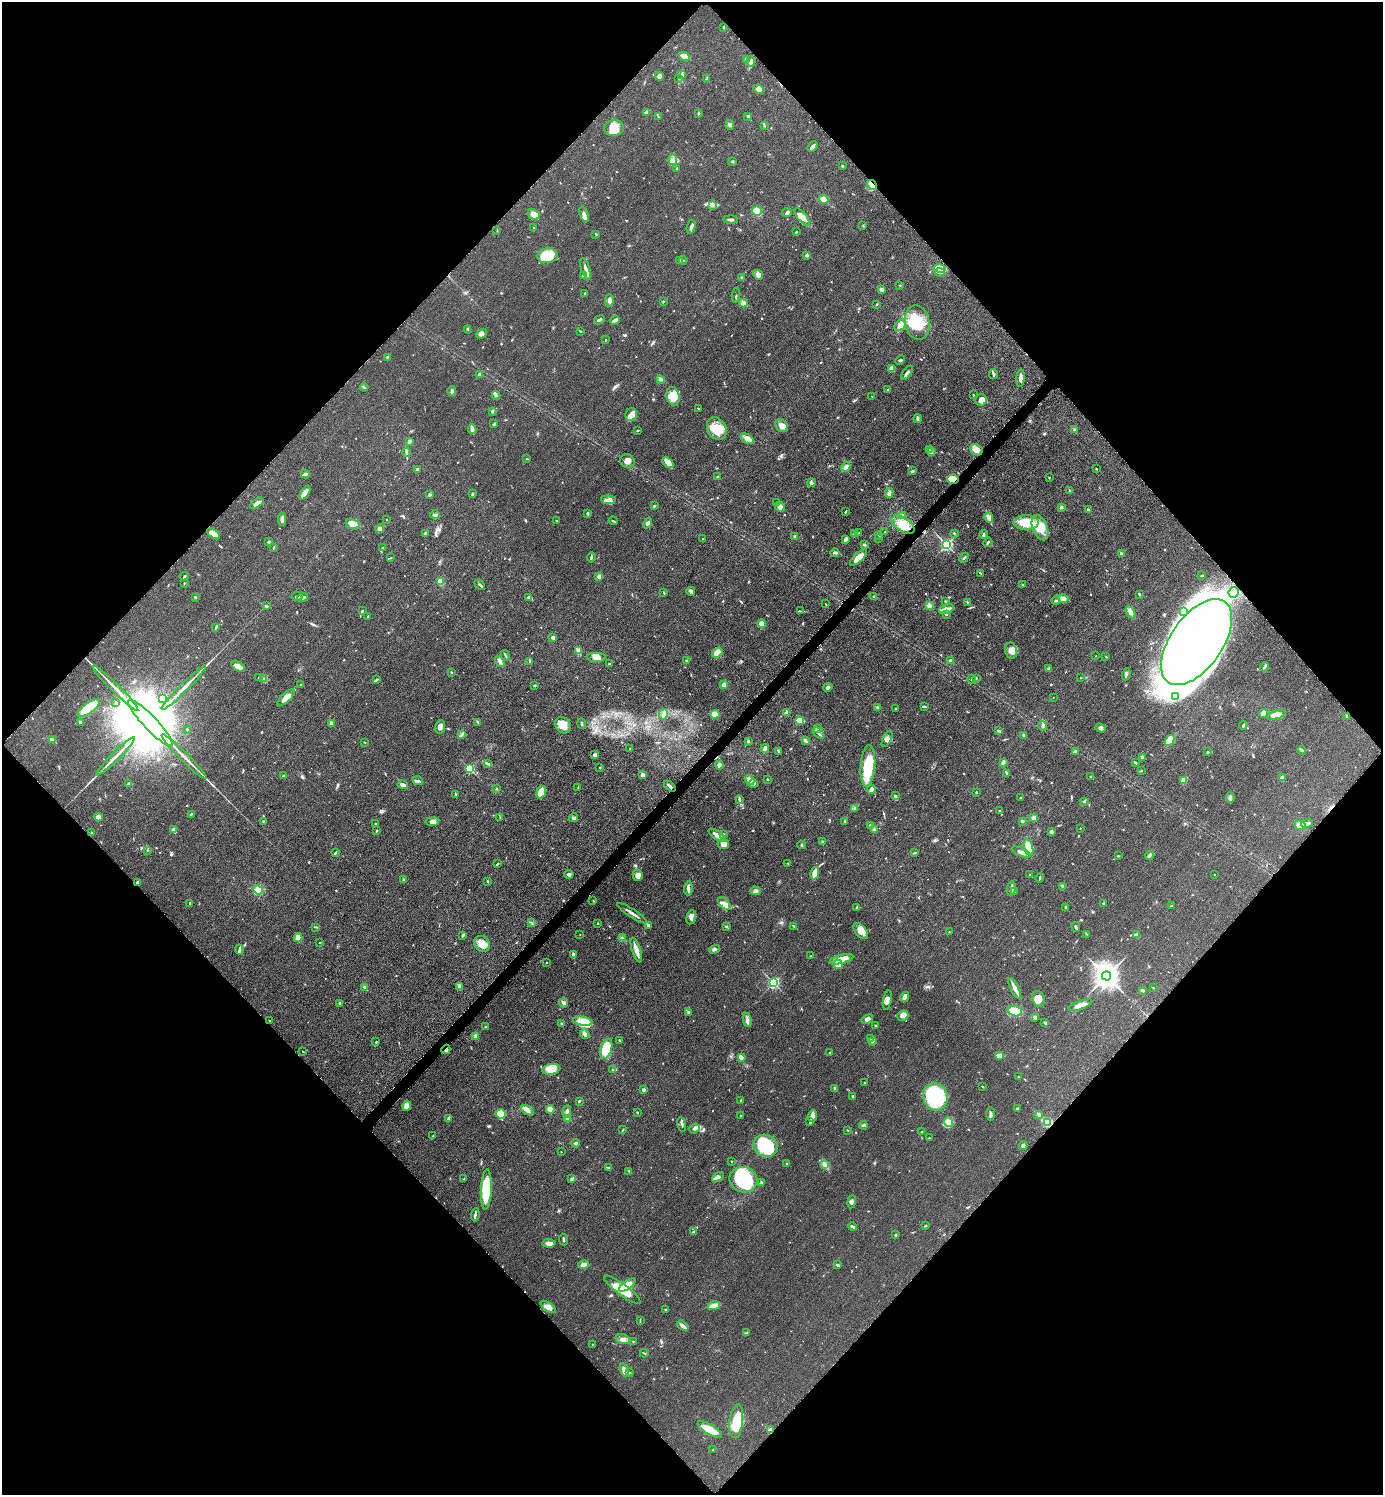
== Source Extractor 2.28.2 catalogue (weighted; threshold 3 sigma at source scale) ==
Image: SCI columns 211-5734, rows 21-5990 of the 6048 x 6047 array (HDU 1 of 3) = the unmasked area's bounding box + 8 px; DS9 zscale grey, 4 x 4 block average (1 PNG px = mean of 4 x 4 image px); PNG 1385 x 1497 px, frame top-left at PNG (2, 2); each listed source drawn as its Kron ellipse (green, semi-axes under 4 px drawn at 4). Shown black and unused: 51% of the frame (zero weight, under 3 of 5 exposures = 4% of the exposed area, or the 3 px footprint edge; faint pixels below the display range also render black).
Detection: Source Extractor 2.28.2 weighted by HDU 2 'WHT'. Background 0.0497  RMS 0.0054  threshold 0.0244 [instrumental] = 3 sigma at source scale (4.5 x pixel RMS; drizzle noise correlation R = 1.50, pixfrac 1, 0.05/0.05 arcsec/px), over >= 5 px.
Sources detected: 781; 25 inside a brighter object's white glare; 1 cosmic-ray / hot-pixel residue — neither listed nor drawn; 6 coinciding with a brighter row at this scale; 47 inside a brighter listed object's ellipse — not listed separately; of the other 702, all 500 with FLUX_AUTO >= 1.66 (the completeness limit of this list) listed and drawn (202 fainter detections not listed), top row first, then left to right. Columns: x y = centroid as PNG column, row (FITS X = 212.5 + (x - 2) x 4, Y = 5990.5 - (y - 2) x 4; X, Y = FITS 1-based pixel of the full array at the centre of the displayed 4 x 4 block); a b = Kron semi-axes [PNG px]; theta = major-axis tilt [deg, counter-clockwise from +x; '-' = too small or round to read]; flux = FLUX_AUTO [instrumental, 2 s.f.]
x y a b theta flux
723 27 3 2 - 3
684 56 6 2 -25 42
746 59 4 2 - 4
751 61 5 3 - 8.9
682 75 3 3 - 5.6
659 76 4 4 - 15
679 79 2 2 - 1.8
707 79 3 2 - 7.8
759 89 5 4 - 15
647 113 3 3 - 7
698 113 3 2 - 4.5
748 116 2 2 - 5.8
658 117 3 2 - 2.6
730 125 5 3 - 6.5
764 126 3 2 - 2.8
614 128 10 8 6 45
812 146 6 2 48 10
673 160 5 3 - 8
733 161 3 2 - 4.4
842 166 3 2 - 3
677 169 3 2 - 2.9
872 185 5 3 - 31
823 199 5 3 - 27
712 206 4 2 - 3
757 211 5 4 - 29
787 213 5 3 - 6.3
534 214 6 5 - 18
584 214 8 4 -69 13
802 217 11 3 -51 30
731 220 7 2 -2 7
863 225 3 2 - 1.8
691 227 7 3 79 9.4
533 228 2 2 - 1.9
497 231 2 2 - 1.9
796 232 2 2 - 2.4
596 234 2 2 - 3.2
807 255 3 2 - 7.3
547 256 10 7 6 80
683 260 4 2 - 2.7
679 261 2 2 - 2.9
586 269 11 2 -71 15
940 269 6 4 -10 87
940 272 5 3 - 8.2
583 275 4 3 - 8.5
758 275 5 4 - 12
742 278 2 2 - 4.5
900 285 2 2 - 2
881 289 3 2 - 15
585 293 2 2 - 4.4
736 295 7 2 85 3.5
609 300 6 3 -90 13
663 301 3 2 - 1.8
743 303 4 3 - 15
877 304 2 2 - 2.3
599 320 6 2 25 7.2
615 320 5 4 - 7.4
917 323 17 12 -78 100
900 325 6 4 46 17
468 329 3 2 - 2.9
580 331 3 2 - 2.4
482 334 6 3 42 9.9
605 340 2 2 - 1.9
387 357 3 2 - 2.5
900 360 5 2 - 5
892 368 4 3 - 9.8
907 373 8 2 56 8.7
479 374 4 3 - 5.3
993 374 5 2 - 8.6
1020 378 8 3 85 13
660 379 4 3 - 8.4
364 387 4 2 - 4.4
888 390 2 2 - 1.8
452 391 4 3 - 8.2
496 395 4 2 - 4.6
973 395 2 2 - 2.2
673 396 10 6 -75 46
872 396 2 2 - 1.9
981 400 6 5 - 21
698 408 3 2 - 2
492 411 3 2 - 5.4
631 415 6 6 - 20
917 419 4 3 - 5.2
494 424 3 2 - 3.5
782 426 7 5 -45 23
472 429 5 2 - 19
717 429 12 9 -61 69
1074 430 3 2 - 2.7
638 431 3 2 - 2.2
747 439 7 4 -33 16
409 442 4 3 - 12
930 449 3 2 - 3.1
976 450 7 5 -22 24
407 452 4 2 - 6.1
931 452 4 2 - 4.1
527 459 3 2 - 2.2
627 461 7 6 - 19
668 462 6 4 -43 29
846 467 5 3 - 15
417 469 2 2 - 6.5
1096 469 3 2 - 1.8
912 471 2 2 - 3.5
305 474 4 3 - 9.1
717 477 3 2 - 3
1049 477 2 2 - 2.3
953 479 5 4 - 41
811 483 4 3 - 5.9
1069 491 2 2 - 2
305 493 8 4 55 20
889 493 5 3 - 11
473 494 2 2 - 4.1
430 495 4 3 - 3.9
608 500 7 3 -5 11
777 502 3 2 - 3.3
257 503 8 3 34 16
654 506 3 2 - 4.1
780 507 5 4 - 10
1061 507 3 3 - 4.9
1089 509 3 2 - 2.3
845 512 3 2 - 2.7
588 513 3 2 - 5.2
435 515 5 3 - 7.8
902 516 4 3 - 11
989 518 5 3 - 9.4
282 519 6 3 -87 13
387 520 2 2 - 2.2
556 521 2 2 - 2.2
613 521 4 2 - 3.5
647 523 5 2 - 8.2
1026 523 12 7 0 78
353 524 7 5 -16 34
903 525 13 7 -35 56
380 528 4 4 - 9.5
1040 528 13 7 -69 47
885 532 2 2 - 2.5
425 533 4 2 - 2.6
859 533 2 2 - 2.3
954 533 2 2 - 3.5
214 534 7 3 -36 17
855 534 4 3 - 11
984 534 4 2 - 4.6
879 535 2 2 - 2.2
795 536 3 2 - 7
878 538 2 2 - 2.1
703 539 2 2 - 3.6
845 539 4 3 - 6.9
269 541 4 2 - 5.8
988 542 5 2 - 5
864 545 3 2 - 5.9
946 545 3 3 - 430
273 548 3 2 - 2.5
383 548 4 2 - 4.4
835 553 4 2 - 6.9
1121 554 3 2 - 7.7
591 557 5 2 - 5.4
390 558 2 2 - 2.2
858 558 11 4 44 38
964 558 5 2 - 4.5
981 573 3 2 - 2.5
1202 575 4 2 - 3.1
184 576 4 2 - 4.8
599 576 3 3 - 12
441 581 3 3 - 43
184 583 2 2 - 2.2
480 585 6 2 -41 4.6
1023 585 2 2 - 2
691 591 4 3 - 7.4
664 592 3 2 - 2.5
1234 592 5 5 - 25
1139 594 3 2 - 4.2
297 596 5 3 - 7.8
195 597 3 2 - 3
528 597 3 2 - 6.8
874 597 2 2 - 2.5
303 598 5 3 - 7.6
1063 598 5 4 - 11
945 601 2 2 - 3.5
1056 601 4 2 - 4.1
967 602 2 2 - 2.1
826 604 2 2 - 1.7
266 606 4 2 - 4.4
929 606 4 3 - 10
946 609 8 4 21 19
362 611 3 2 - 2.6
800 611 4 2 - 2.4
1183 611 3 3 - 4.1
1131 612 6 4 -59 12
946 614 2 2 - 3.3
367 617 2 2 - 2.3
762 624 4 4 - 17
215 627 3 2 - 2.6
553 637 4 3 - 5.8
1197 642 49 26 55 2900
578 651 3 2 - 4.5
1011 651 8 6 -79 19
717 653 6 4 36 25
505 655 5 2 - 3.8
1096 656 2 2 - 1.8
596 657 9 4 0 18
1106 657 2 2 - 2
950 660 3 2 - 5.9
500 661 6 3 -54 9.6
530 661 2 2 - 2.3
687 661 3 2 - 2.3
609 663 2 2 - 2.4
238 666 7 3 -31 42
1264 667 4 2 - 5.3
1049 669 2 2 - 6.6
451 672 2 2 - 2
1126 674 6 2 71 8.8
259 678 2 2 - 2.6
976 678 3 2 - 2.1
1080 678 2 2 - 1.7
264 679 3 2 - 2.6
376 679 3 2 - 3.3
972 679 5 2 - 3
300 684 2 2 - 1.8
534 685 2 2 - 3.7
724 685 3 3 - 25
828 687 5 3 - 6.7
115 688 32 2 -45 42
184 688 31 2 45 37
1053 697 2 2 - 1.9
1176 697 2 2 - 2.1
286 698 11 4 44 24
163 699 3 3 - 5.5
116 703 3 2 - 3.7
877 707 2 2 - 4
924 707 3 2 - 3.5
89 708 14 5 36 120
896 709 3 2 - 2.4
787 712 3 3 - 9.2
1264 713 4 3 - 18
663 714 6 3 78 7.2
715 714 4 4 - 43
1276 715 9 4 16 35
1347 717 4 2 - 3.5
800 721 4 3 - 45
80 722 2 2 - 7.6
478 722 4 2 - 3
150 723 31 7 -47 120000
331 723 2 2 - 35
581 724 5 2 - 5.3
563 725 9 7 -49 38
1243 725 4 2 - 3.5
1043 726 5 2 - 4.7
440 727 7 5 80 14
1101 728 5 4 - 8.8
818 729 2 2 - 2.2
187 730 2 2 - 2.3
999 731 3 2 - 5.9
819 733 7 3 -45 9.3
461 734 2 2 - 2.4
1023 735 3 2 - 3.1
887 739 9 3 65 11
52 740 4 2 - 14
805 740 4 3 - 6.2
1170 740 6 3 59 82
748 741 2 2 - 14
365 742 3 2 - 1.7
630 749 3 2 - 2.7
765 749 4 3 - 13
1302 750 4 2 - 5.3
778 751 4 2 - 4.7
1075 751 4 2 - 4.1
1208 752 3 2 - 2.8
595 755 3 3 - 9.5
115 756 27 2 45 31
184 757 31 2 -45 40
1142 757 3 2 - 8.2
1003 762 3 2 - 14
1135 763 4 2 - 3.2
488 764 4 2 - 4.6
719 765 4 2 - 12
868 766 21 7 86 100
600 767 2 2 - 2.5
470 769 2 2 - 240
1142 771 2 2 - 1.8
1007 773 2 2 - 2.7
284 775 3 2 - 3.6
642 775 3 3 - 11
1091 777 3 2 - 2.4
1282 778 3 3 - 7.3
768 779 2 2 - 2.1
749 780 5 4 - 16
418 781 5 3 - 6.9
1184 781 2 2 - 65
128 784 4 2 - 2.9
753 784 4 3 - 8.2
403 785 5 3 - 12
670 786 7 2 -40 8.2
578 787 3 2 - 2.2
496 788 2 2 - 2.7
871 789 4 2 - 16
541 792 6 4 68 41
976 792 2 2 - 3.2
456 794 4 2 - 2.4
895 795 3 2 - 2.9
1021 798 2 2 - 2.5
1230 798 5 3 - 11
740 799 3 2 - 3.3
1084 801 2 2 - 1.7
854 808 3 2 - 2.9
999 811 3 2 - 3.4
191 814 3 2 - 3.1
98 817 4 3 - 16
500 817 3 2 - 1.8
574 818 4 3 - 5.6
1034 818 4 3 - 13
263 821 2 2 - 2.9
1022 821 2 2 - 5.4
432 822 7 4 8 11
845 822 3 2 - 4
1307 823 6 3 14 9.8
375 824 2 2 - 2.2
870 825 3 2 - 2.9
1300 825 6 4 -25 19
1080 828 2 2 - 2
174 829 2 2 - 15
377 830 2 2 - 2.3
875 830 4 3 - 7.9
1051 832 3 2 - 8.4
91 833 2 2 - 2.5
723 834 2 2 - 1.9
717 835 10 3 -35 25
823 841 2 2 - 3.7
723 844 6 5 - 15
801 845 4 2 - 3.8
1028 847 8 3 -73 68
148 850 2 2 - 2
1021 852 10 3 -23 16
335 853 3 2 - 4
915 853 3 2 - 2.4
1149 855 5 2 - 6.5
1118 856 2 2 - 2.8
788 863 2 2 - 1.8
497 864 3 2 - 3.2
815 873 6 3 77 32
569 874 4 2 - 8.7
1214 874 2 2 - 1.8
638 875 5 5 - 15
1030 875 2 2 - 4.9
1040 878 5 2 - 4.8
403 879 2 2 - 1.8
488 881 3 2 - 2.5
138 883 3 2 - 8.7
1063 886 4 3 - 5.2
688 888 7 3 87 10
1011 889 7 4 80 11
258 890 5 4 - 39
756 891 5 3 - 7.1
1014 891 3 2 - 3.1
593 900 3 2 - 1.8
190 903 3 2 - 2.5
1103 903 3 2 - 2.6
724 904 8 3 -46 13
1171 906 2 2 - 3.4
857 907 4 2 - 2.7
1066 907 2 2 - 2.9
632 913 17 2 -33 18
691 917 7 3 75 13
531 922 3 2 - 2
598 923 2 2 - 2.8
648 925 4 3 - 6.9
793 926 3 2 - 2.9
315 927 2 2 - 1.7
726 927 3 2 - 3
1076 927 5 2 - 7.4
861 931 9 5 -51 30
949 932 2 2 - 2
580 934 2 2 - 2.3
1087 934 3 2 - 2.5
463 935 3 3 - 4.2
1137 935 3 3 - 5.3
298 937 4 3 - 28
623 938 2 2 - 2.2
320 943 2 2 - 2.5
482 944 8 7 - 39
714 949 6 3 17 7.7
239 950 5 3 - 7.1
636 950 13 3 -72 32
573 954 4 2 - 8.2
811 956 3 2 - 2.1
841 959 12 3 15 57
546 962 2 2 - 1.8
838 964 5 3 - 46
1106 976 5 4 - 3900
773 983 2 2 - 490
460 986 4 3 - 6.1
365 987 2 2 - 38
1015 988 11 3 -63 18
1153 988 2 2 - 1.8
1142 990 3 2 - 5.8
905 997 5 3 - 19
1038 999 8 6 -72 30
887 1000 9 3 79 15
340 1003 3 2 - 5
563 1003 5 2 - 14
1080 1005 13 3 19 29
1015 1011 7 5 -18 69
689 1012 2 2 - 17
903 1016 6 5 - 23
1035 1017 3 3 - 7.1
867 1019 6 3 33 10
747 1020 7 3 -80 9.2
270 1021 2 2 - 1.7
583 1021 10 4 -9 68
1045 1023 3 3 - 4
561 1024 2 2 - 2.6
875 1025 2 2 - 2.2
485 1027 4 2 - 3.1
585 1034 5 4 - 11
476 1036 3 3 - 9.2
870 1038 4 2 - 4.8
620 1040 3 2 - 3.4
376 1042 2 2 - 2.3
873 1042 3 2 - 3.3
446 1049 5 2 - 8.4
606 1049 10 5 72 110
303 1052 2 2 - 1.9
830 1053 2 2 - 4.2
999 1056 4 3 - 32
741 1057 4 3 - 13
551 1069 9 5 11 40
612 1070 3 2 - 1.7
1018 1077 2 2 - 1.7
864 1082 2 2 - 3
982 1087 3 2 - 1.9
835 1088 2 2 - 5.6
644 1090 2 2 - 22
853 1097 4 2 - 5
935 1097 14 12 -70 290
579 1101 2 2 - 4.1
741 1101 3 2 - 4.4
406 1106 5 4 - 18
550 1109 4 4 - 28
1017 1109 3 3 - 4.8
528 1110 7 4 -27 14
567 1111 6 3 85 8.2
637 1112 2 2 - 2.9
501 1114 5 4 - 45
991 1114 7 2 -90 7.8
1039 1115 4 2 - 4.7
740 1116 3 2 - 1.8
812 1116 6 4 69 16
567 1118 3 2 - 7.5
448 1119 4 2 - 6
810 1122 2 2 - 3.4
948 1122 5 4 - 38
1047 1122 4 4 - 150
682 1124 7 2 -78 5.8
863 1125 4 2 - 3.9
695 1128 6 4 37 11
623 1130 3 2 - 1.9
847 1130 2 2 - 1.7
922 1132 2 2 - 3.6
433 1136 3 2 - 2.2
929 1138 3 2 - 2.2
576 1143 4 2 - 5.1
766 1146 12 11 - 210
1023 1146 4 3 - 9.5
561 1152 2 2 - 2.7
732 1162 2 2 - 1.8
787 1163 3 2 - 3.5
824 1164 4 3 - 8.5
608 1168 3 2 - 2.4
629 1171 2 2 - 4.9
718 1177 6 3 31 7.8
464 1179 2 2 - 1.9
572 1179 4 3 - 5.1
743 1180 14 12 -19 240
761 1183 3 2 - 6
486 1189 20 5 87 120
851 1202 6 2 81 7.5
475 1215 7 2 83 6.8
925 1226 3 2 - 3.5
852 1227 5 2 - 6.6
693 1231 4 2 - 3.4
896 1235 3 2 - 3.2
563 1239 6 2 -83 5
549 1243 6 3 -3 17
584 1265 5 2 - 16
837 1265 4 2 - 5
627 1285 9 4 36 47
622 1290 22 6 -36 62
714 1306 6 3 16 40
548 1307 9 4 -35 20
665 1309 3 2 - 1.9
640 1321 3 2 - 2.2
683 1326 6 2 -35 13
747 1333 3 2 - 3.1
623 1339 7 5 -15 14
633 1341 2 2 - 3.7
592 1344 2 2 - 1.7
644 1353 4 2 - 2.6
624 1370 7 3 -74 18
630 1373 2 2 - 2.8
736 1421 17 6 83 77
710 1430 14 4 -31 72
770 1430 4 3 - 17
713 1450 2 2 - 2.3
Overlapping masked pixels (flux is a lower limit): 5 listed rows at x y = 872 185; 953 479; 446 1049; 1047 1122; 770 1430
Diffuse or blended objects may show on this block-average render without a row.